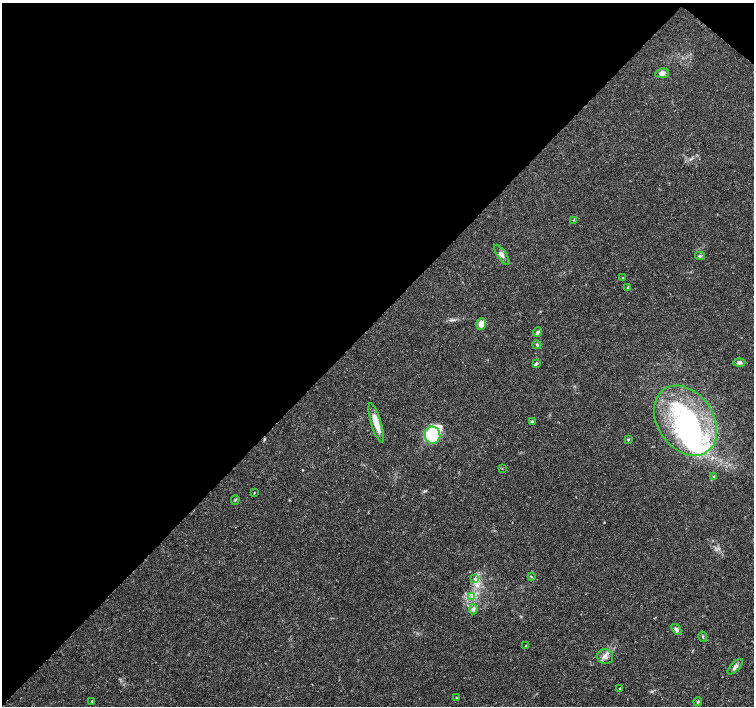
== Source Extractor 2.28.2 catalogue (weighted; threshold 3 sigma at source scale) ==
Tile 2 of 4 x 4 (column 2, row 1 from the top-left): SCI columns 1505-3007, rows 4390-5797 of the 6020 x 6029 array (HDU 1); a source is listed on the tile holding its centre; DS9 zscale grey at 2 x 2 block average (1 PNG px = mean of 2 x 2 image px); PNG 756 x 708 px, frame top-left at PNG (2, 3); each listed source drawn as its Kron ellipse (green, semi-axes under 4 px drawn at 4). Shown black and unused: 46% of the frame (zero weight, under 3 of 4 exposures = <1% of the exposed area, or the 3 px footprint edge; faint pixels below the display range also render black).
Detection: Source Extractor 2.28.2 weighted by HDU 2 'WHT'; one run over the whole footprint, this tile lists its part. Background 0.0514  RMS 0.0037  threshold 0.0167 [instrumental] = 3 sigma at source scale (4.5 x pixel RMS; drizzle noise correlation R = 1.50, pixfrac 1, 0.0396/0.0396 arcsec/px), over >= 5 px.
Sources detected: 38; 4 inside a brighter object's white glare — neither listed nor drawn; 1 inside a brighter listed object's ellipse — not listed separately; the other 33 listed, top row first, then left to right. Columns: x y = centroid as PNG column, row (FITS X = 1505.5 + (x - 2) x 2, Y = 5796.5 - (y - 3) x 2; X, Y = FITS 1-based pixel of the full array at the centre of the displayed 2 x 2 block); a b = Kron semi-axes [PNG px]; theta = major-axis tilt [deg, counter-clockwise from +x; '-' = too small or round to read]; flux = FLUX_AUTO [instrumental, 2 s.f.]
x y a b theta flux
662 73 7 5 7 4
574 220 3 2 - 0.61
502 255 11 4 -56 3.5
700 256 5 4 - 1.4
622 278 3 2 - 0.46
628 287 4 3 - 0.9
481 324 6 5 - 8.6
538 332 5 4 - 1.8
537 345 5 3 - 1.3
739 362 6 4 4 2.8
537 363 4 3 - 1.3
685 421 38 28 -55 130
532 422 4 3 - 1.7
376 423 20 5 -73 13
432 435 8 8 - 61
628 439 3 3 - 0.94
502 468 3 2 - 0.37
714 477 4 3 - 1
254 493 3 2 - 0.5
235 500 4 3 - 0.9
531 576 3 2 - 0.72
475 578 4 4 - 1.8
472 596 3 3 - 1.2
473 609 5 4 - 2.8
676 629 6 4 -51 2.5
703 637 5 3 - 1.1
526 645 3 2 - 0.46
605 657 8 7 - 4.5
735 667 10 4 45 3.5
620 688 2 2 - 1.1
457 697 2 2 - 0.56
92 701 3 3 - 0.68
698 702 4 3 - 1.1
Diffuse or blended objects may show on this block-average render without a row.